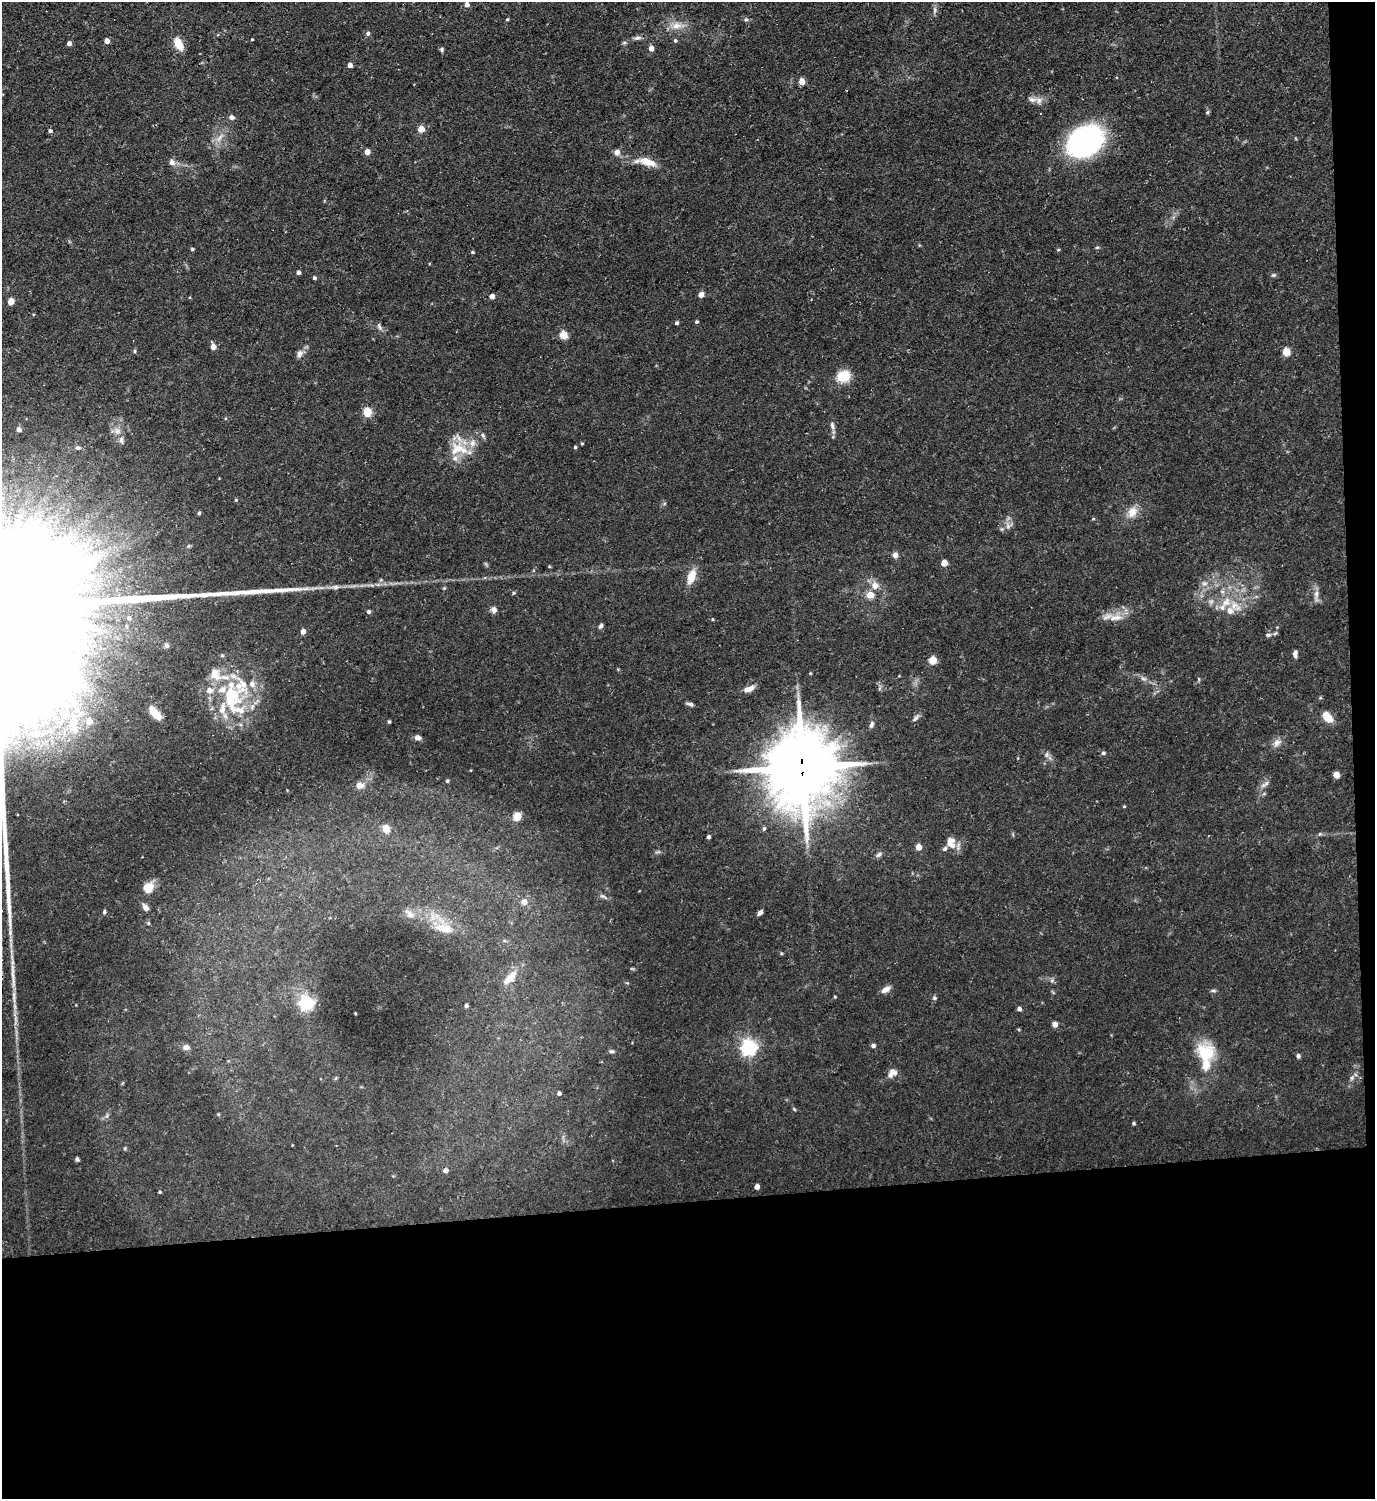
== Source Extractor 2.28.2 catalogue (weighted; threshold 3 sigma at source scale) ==
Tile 9 of 3 x 3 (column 3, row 3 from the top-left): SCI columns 2972-4344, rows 1-1497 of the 4469 x 4492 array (HDU 1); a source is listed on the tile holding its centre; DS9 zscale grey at full resolution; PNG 1377 x 1501 px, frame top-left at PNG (2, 2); no overlay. Shown black and unused: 21% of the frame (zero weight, under 3 of 5 exposures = <1% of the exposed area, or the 3 px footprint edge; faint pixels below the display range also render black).
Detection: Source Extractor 2.28.2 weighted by HDU 2 'WHT'; one run over the whole footprint, this tile lists its part. Background 0.0577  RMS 0.004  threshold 0.0178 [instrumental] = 3 sigma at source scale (4.5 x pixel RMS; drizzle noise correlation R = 1.50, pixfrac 1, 0.05/0.05 arcsec/px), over >= 5 px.
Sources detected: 178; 1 too faint to see at this stretch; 1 long thin detection or spike segment (spike, bleed or trail) — not listed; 22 inside a brighter listed object's ellipse — not listed separately; the other 154 listed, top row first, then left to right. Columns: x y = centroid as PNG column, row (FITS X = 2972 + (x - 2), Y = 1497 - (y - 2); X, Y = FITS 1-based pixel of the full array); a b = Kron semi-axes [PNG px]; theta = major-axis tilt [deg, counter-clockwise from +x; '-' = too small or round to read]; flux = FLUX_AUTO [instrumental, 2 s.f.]
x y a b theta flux
467 4 5 5 - 2.1
935 10 10 4 79 1.1
507 19 4 3 - 0.47
746 19 6 5 - 0.74
677 25 17 10 12 4.4
368 33 6 5 - 0.94
637 38 11 5 9 1.3
252 39 3 2 - 0.37
675 40 6 4 -76 0.65
107 41 4 4 - 2.6
69 43 4 4 - 2
624 43 6 4 19 0.59
178 44 15 9 -63 5.7
651 48 5 4 - 2.8
442 49 6 5 - 0.68
350 65 5 4 - 1.7
802 81 5 4 - 5.5
1032 99 15 7 -9 2.8
1208 112 6 4 70 0.57
231 117 7 6 - 1.3
421 129 4 4 - 8.1
50 131 4 4 - 0.86
219 138 14 6 50 2.8
1086 141 26 19 34 110
367 152 4 4 - 4.7
617 152 8 8 - 1.8
172 162 9 8 - 1.8
647 162 23 9 -16 6.6
1097 247 5 3 - 0.45
192 249 4 4 - 0.59
1058 250 4 4 - 0.45
473 252 4 4 - 0.5
298 272 4 4 - 1.1
1273 275 6 5 - 0.7
314 278 4 3 - 0.94
701 295 5 4 - 3.5
492 296 4 4 - 2.4
11 301 6 5 - 3.9
696 322 5 4 - 0.59
677 323 4 4 - 0.76
379 327 12 5 -63 1.2
563 335 5 5 - 14
213 347 5 4 - 3.8
134 351 5 3 - 0.5
1286 352 5 5 - 13
300 354 10 8 55 1.9
843 376 16 13 19 8
367 412 5 5 - 19
832 425 13 5 -80 1.6
19 429 4 4 - 2.3
483 435 8 5 -63 0.88
121 440 11 6 -85 1.5
582 444 4 3 - 0.43
575 447 4 4 - 0.58
77 448 6 5 - 0.96
456 449 26 18 48 11
236 500 5 4 - 0.39
1132 512 14 10 51 4.7
199 513 4 3 - 0.69
1093 519 5 3 - 0.38
1008 526 10 6 -70 1.6
895 555 7 6 - 1.9
944 563 4 4 - 6.7
549 566 4 3 - 0.41
691 577 14 8 72 6.9
1204 583 10 4 0 1.3
875 586 7 7 - 3.7
336 587 11 6 4 1.8
444 588 4 4 - 0.45
514 593 5 4 - 0.49
870 595 6 6 - 5.7
1316 595 21 5 -88 2.2
1211 601 8 7 - 1.6
1226 602 18 11 43 6.4
494 609 6 6 - 2.2
368 612 5 4 - 1.1
129 618 5 5 - 0.83
1116 618 23 8 7 5
712 619 4 3 - 0.39
601 626 7 5 57 0.93
303 632 4 4 - 3
1268 635 7 5 10 0.89
167 645 7 6 - 1
1295 654 7 5 -86 1.6
933 660 5 5 - 12
810 673 4 3 - 0.33
1144 679 8 5 -7 1.2
252 684 9 9 - 2.4
880 688 7 4 71 0.66
749 689 14 6 21 2.9
229 695 30 21 -17 23
690 704 9 4 -16 1.1
155 713 18 7 -49 6.1
1328 717 12 7 -48 6.5
916 718 12 4 47 1.2
89 721 7 7 - 5.3
389 722 4 3 - 0.57
871 724 8 5 70 1.2
417 738 6 6 - 2.1
1277 743 13 9 43 2.5
1103 753 5 5 - 0.75
1046 755 8 5 83 1.2
802 767 24 21 83 3100
1336 775 6 5 - 2.3
447 781 4 4 - 0.61
1265 784 13 5 31 1.6
360 785 11 9 5 2.7
1124 806 4 3 - 0.37
517 816 10 8 51 4.1
386 828 7 6 - 4.9
764 828 5 4 - 0.8
1320 834 5 5 - 0.58
708 837 4 3 - 0.88
950 842 14 10 54 3.5
918 847 4 4 - 4.9
879 854 9 6 33 1.2
148 887 14 12 47 4.6
603 896 12 4 -28 1.1
524 902 5 5 - 3.7
145 907 8 6 -51 2.1
104 912 5 4 - 0.7
760 913 6 4 49 1.3
410 914 15 8 -39 2.6
433 917 7 4 -71 1.5
148 923 5 3 - 0.48
444 928 22 11 -7 7.4
510 978 23 9 46 5.1
1052 980 6 4 19 0.69
885 989 12 6 29 2.3
1213 991 8 4 0 0.71
835 997 4 3 - 0.39
934 998 5 5 - 0.74
306 1003 6 6 - 100
466 1006 4 3 - 1.1
1019 1009 4 4 - 1.6
1055 1024 4 4 - 3.5
873 1045 5 4 - 1.2
186 1047 8 7 - 2
749 1047 6 6 - 150
612 1051 8 5 -7 0.91
1204 1053 27 25 10 14
1298 1056 5 5 - 0.98
893 1072 12 8 -20 2.1
336 1078 6 3 70 0.49
1352 1078 7 5 69 1.1
559 1093 4 3 - 1.2
794 1109 5 3 - 0.49
218 1114 5 3 - 0.42
1133 1123 4 3 - 0.6
125 1148 5 3 - 0.41
77 1159 5 4 - 0.68
445 1170 5 4 - 2.2
757 1187 4 4 - 2.6
160 1192 3 3 - 0.46
Overlapping masked pixels (flux is a lower limit): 1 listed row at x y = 802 767